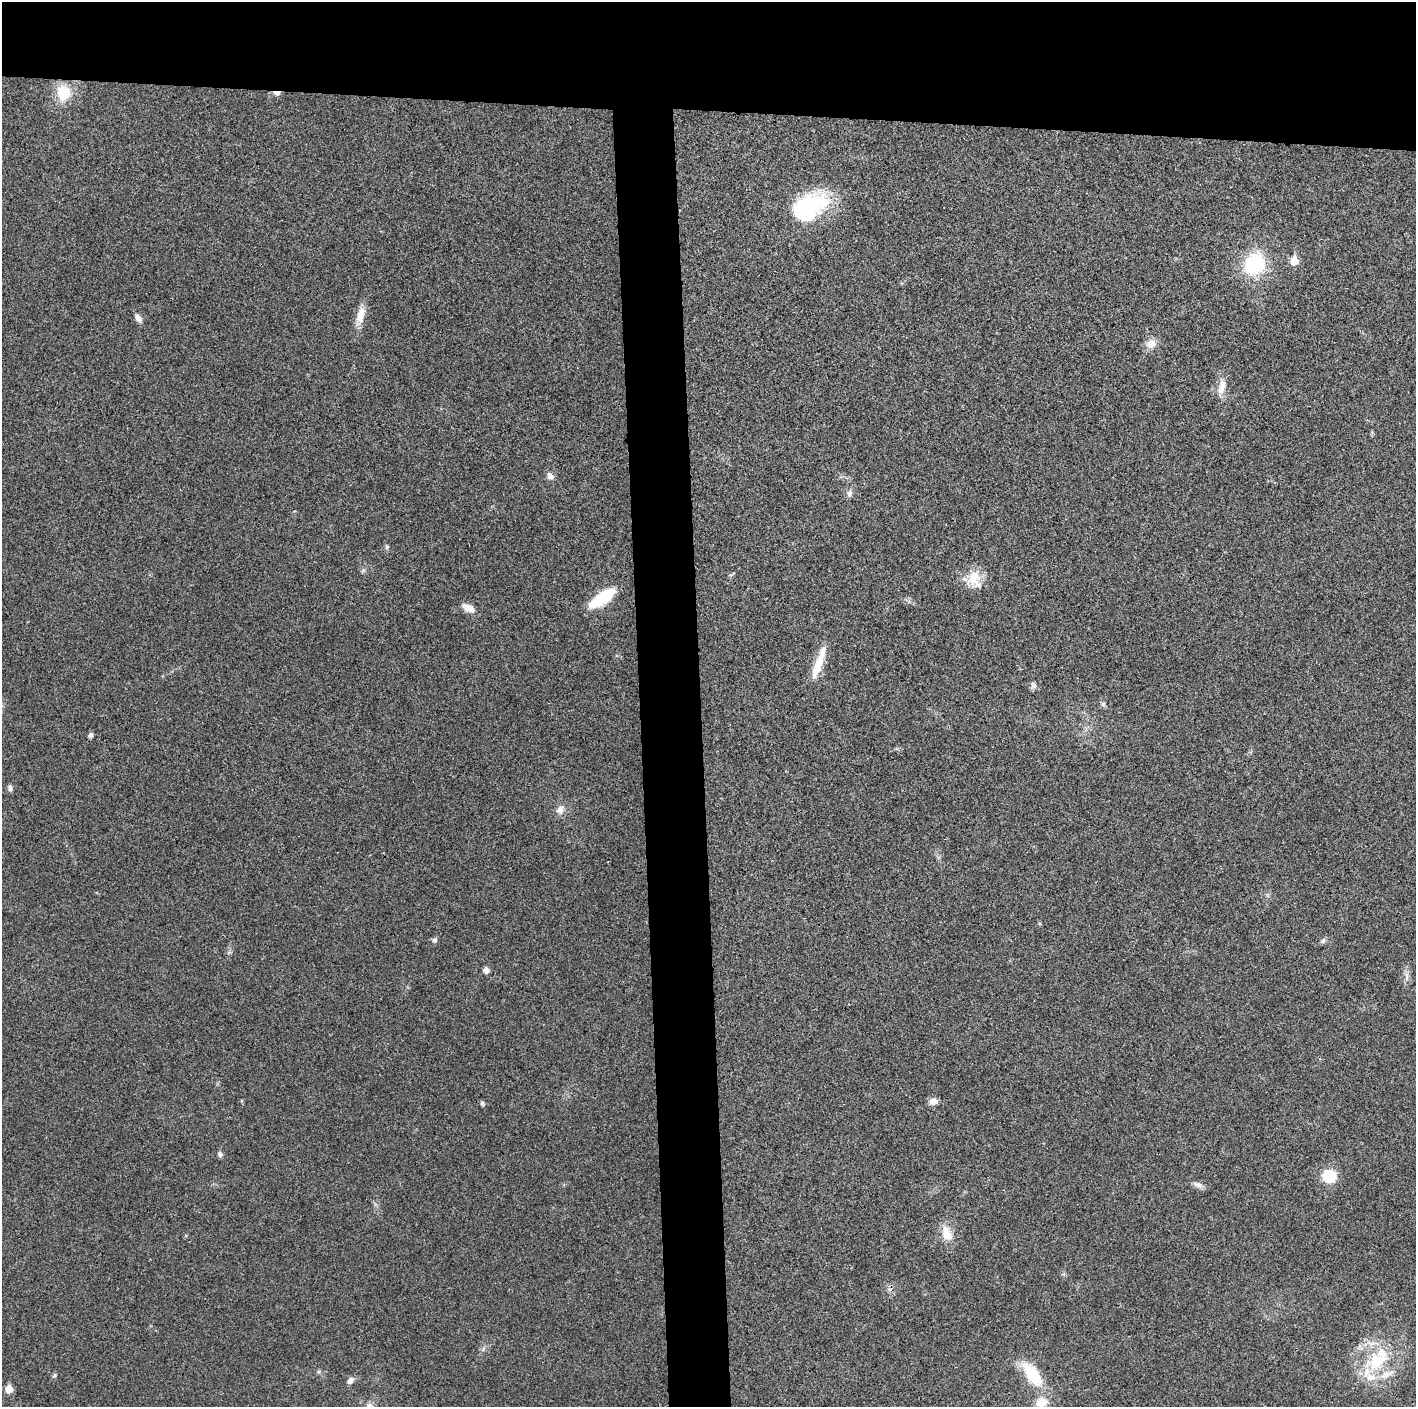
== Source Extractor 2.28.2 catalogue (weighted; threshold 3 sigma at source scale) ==
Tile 2 of 3 x 3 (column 2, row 1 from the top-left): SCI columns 1415-2828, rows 2830-4234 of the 4249 x 4237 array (HDU 1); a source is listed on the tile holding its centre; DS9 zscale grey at full resolution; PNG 1418 x 1409 px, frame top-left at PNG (2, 2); no overlay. Shown black and unused: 12% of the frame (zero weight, under 3 of 4 exposures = <1% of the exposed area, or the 3 px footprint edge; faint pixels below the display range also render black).
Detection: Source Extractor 2.28.2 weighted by HDU 2 'WHT'; one run over the whole footprint, this tile lists its part. Background 0.0197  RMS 0.0056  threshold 0.025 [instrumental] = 3 sigma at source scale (4.5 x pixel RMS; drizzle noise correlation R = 1.50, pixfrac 1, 0.05/0.05 arcsec/px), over >= 5 px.
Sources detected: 42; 1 inside a brighter object's white glare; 1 cosmic-ray / hot-pixel residue — not listed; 3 inside a brighter listed object's ellipse — not listed separately; the other 37 listed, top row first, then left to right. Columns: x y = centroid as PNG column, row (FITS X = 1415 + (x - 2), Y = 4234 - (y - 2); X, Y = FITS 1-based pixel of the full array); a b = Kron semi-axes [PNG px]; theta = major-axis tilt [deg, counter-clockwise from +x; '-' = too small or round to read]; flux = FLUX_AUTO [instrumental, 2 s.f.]
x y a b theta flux
63 93 20 17 -90 15
276 93 7 4 0 6.9
808 207 50 26 22 51
1294 261 6 5 - 12
1255 264 26 21 57 36
360 315 27 10 78 7.7
138 318 11 6 -52 2.9
1151 344 14 12 13 5.1
1222 387 23 9 78 6.5
550 476 10 7 -46 2.8
849 493 10 7 83 2.2
387 547 7 5 -89 1.1
974 579 24 19 -70 12
602 598 28 11 35 25
468 608 15 8 -25 5.4
819 663 43 8 70 14
1033 685 10 7 -60 1.9
1103 704 6 6 - 1.2
90 735 5 4 - 1.9
10 788 8 6 -89 1.7
560 809 14 10 66 4.1
435 940 8 6 62 1.4
1323 941 7 5 46 1.3
486 970 5 5 - 3.3
1407 976 16 5 -90 2.6
933 1101 9 7 5 4.3
482 1103 7 5 -63 0.95
220 1154 7 6 - 1.6
1329 1176 12 12 - 18
1198 1185 14 6 -18 2.6
946 1233 21 12 -72 9.1
1377 1362 33 24 30 33
1032 1374 26 12 -55 27
54 1375 6 4 45 0.82
350 1380 9 6 46 2.7
9 1389 5 5 - 10
1041 1402 15 12 21 8.5
Overlapping masked pixels (flux is a lower limit): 1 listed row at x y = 276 93